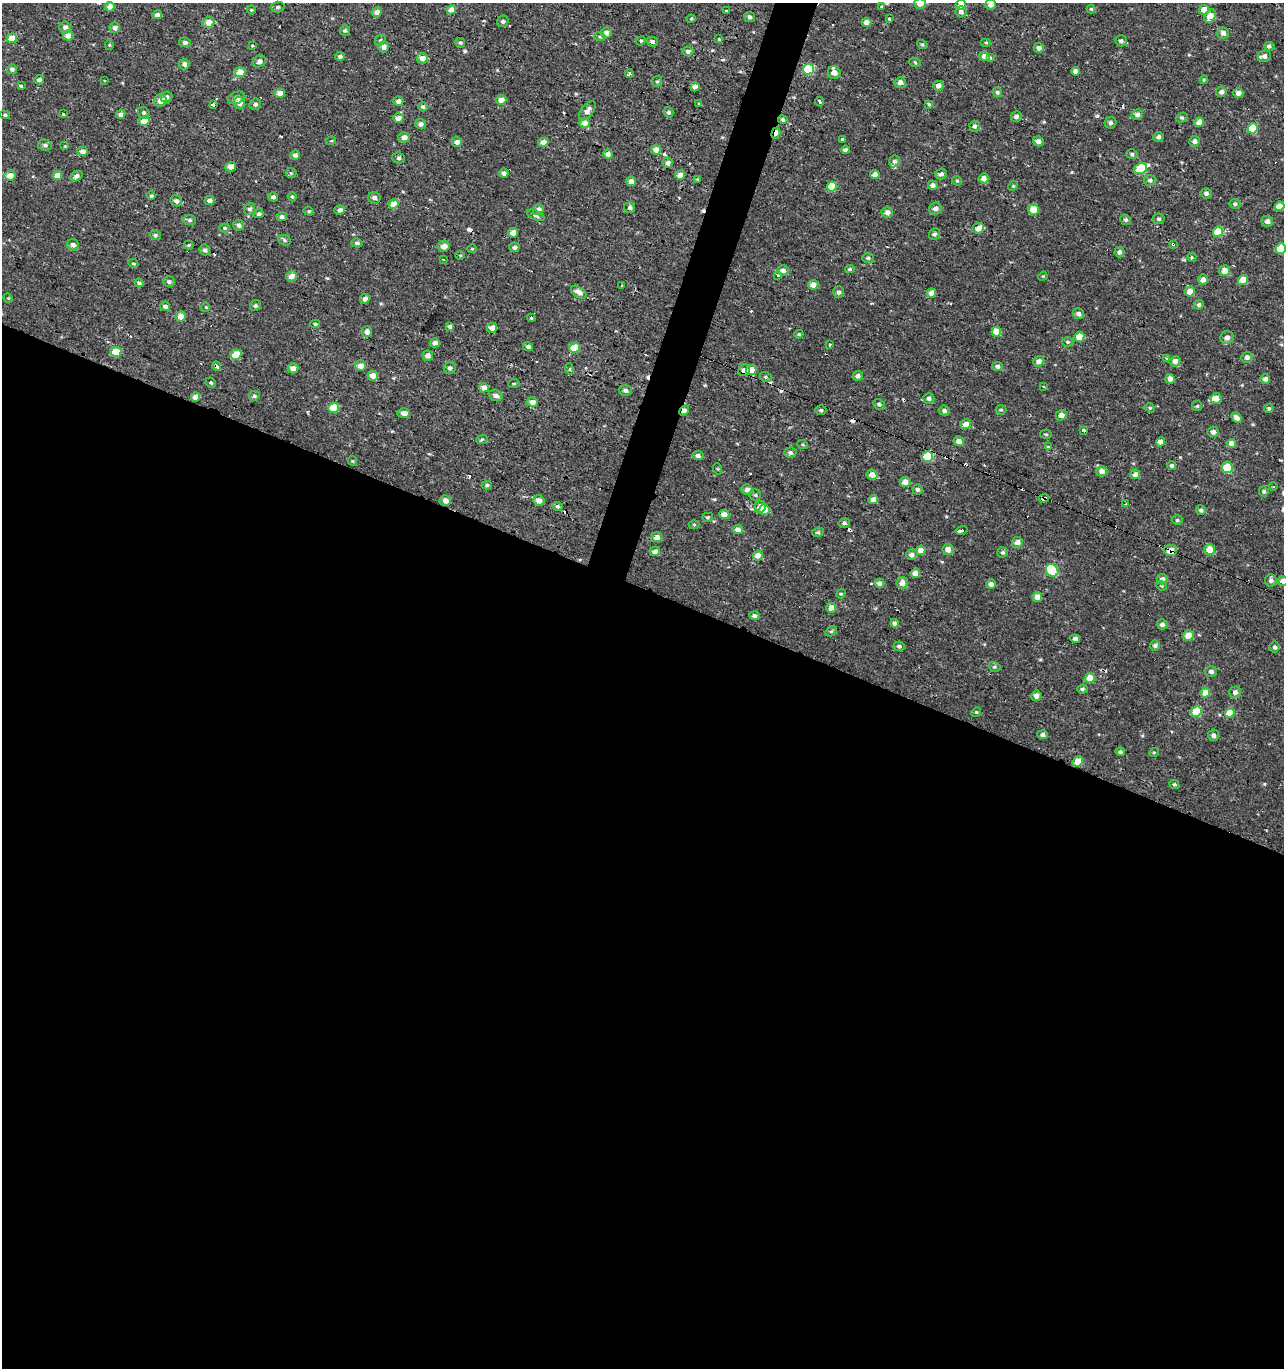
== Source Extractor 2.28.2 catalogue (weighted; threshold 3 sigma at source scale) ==
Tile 14 of 4 x 4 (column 2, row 4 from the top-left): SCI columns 1614-2895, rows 1-1366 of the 5671 x 5497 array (HDU 1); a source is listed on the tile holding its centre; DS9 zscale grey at full resolution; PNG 1286 x 1370 px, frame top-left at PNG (2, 3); each listed source drawn as its Kron ellipse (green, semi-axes under 4 px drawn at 4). Shown black and unused: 59% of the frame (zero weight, under 2 of 3 exposures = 3% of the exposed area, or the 3 px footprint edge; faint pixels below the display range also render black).
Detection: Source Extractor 2.28.2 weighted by HDU 2 'WHT'; one run over the whole footprint, this tile lists its part. Background 6.43e-04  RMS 0.0025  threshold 0.0112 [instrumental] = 3 sigma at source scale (4.5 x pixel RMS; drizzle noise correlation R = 1.50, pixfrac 1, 0.0396/0.0396 arcsec/px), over >= 5 px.
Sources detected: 394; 32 cosmic-ray / hot-pixel residue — neither listed nor drawn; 4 inside a brighter listed object's ellipse — not listed separately; the other 358 listed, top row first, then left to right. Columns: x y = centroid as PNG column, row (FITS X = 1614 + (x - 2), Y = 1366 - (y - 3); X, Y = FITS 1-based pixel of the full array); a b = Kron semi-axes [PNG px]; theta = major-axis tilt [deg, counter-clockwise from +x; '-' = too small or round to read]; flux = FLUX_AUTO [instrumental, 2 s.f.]
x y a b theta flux
920 3 5 5 - 2
961 5 5 5 - 1.7
991 5 5 5 - 1.2
110 7 5 4 - 2
278 7 7 5 3 0.55
882 7 3 3 - 1.6
1091 9 4 4 - 0.32
251 10 4 4 - 0.26
451 10 5 4 - 2.6
1204 10 5 4 - 2.8
727 11 3 3 - 1.8
377 12 5 4 - 1.5
961 12 6 5 - 0.94
157 15 5 4 - 1
1210 16 7 5 58 3.1
750 17 5 5 - 0.63
691 19 4 4 - 0.26
889 19 3 3 - 2.2
503 21 6 5 - 0.58
208 22 6 5 - 2.5
867 22 5 4 - 1.4
65 27 6 5 - 0.99
115 28 5 5 - 1.1
345 30 5 5 - 0.45
606 33 5 5 - 0.92
1223 33 5 5 - 1.1
68 35 5 5 - 2.2
600 37 5 3 - 0.28
12 38 5 4 - 4
719 39 4 4 - 0.22
380 40 6 5 - 0.44
641 41 5 4 - 0.34
652 41 5 5 - 0.7
1121 41 6 5 - 0.68
185 42 6 5 - 0.61
986 42 5 3 - 0.27
460 43 5 5 - 0.37
922 44 5 4 - 0.33
109 45 5 4 - 0.26
252 45 3 3 - 0.84
1269 46 5 4 - 0.56
384 47 5 5 - 1.3
1039 48 5 5 - 0.95
688 51 5 5 - 0.86
340 56 5 4 - 0.66
984 56 5 4 - 1.1
1264 56 7 6 - 0.77
990 57 3 3 - 0.83
422 58 5 5 - 1.9
259 61 7 6 - 0.99
915 62 6 4 -20 0.29
184 64 5 5 - 0.97
12 69 5 5 - 0.7
808 69 5 5 - 11
1075 71 4 4 - 0.96
240 72 5 5 - 3.8
629 73 4 4 - 0.39
834 73 7 6 - 1.6
39 80 5 4 - 0.79
104 80 3 2 - 0.2
1204 80 4 3 - 0.25
657 81 6 5 - 0.42
900 82 5 5 - 1.3
21 86 3 3 - 1.2
938 86 5 5 - 1.2
695 87 5 4 - 1.4
997 92 5 4 - 0.45
1221 92 5 5 - 0.78
280 93 5 4 - 2.1
1238 93 5 4 - 1.4
166 97 6 5 - 0.93
237 98 9 6 17 1
501 100 5 4 - 2.7
160 101 6 5 - 1.8
398 101 5 4 - 1
820 102 4 3 - 0.86
239 103 6 5 - 2.1
255 104 6 5 - 0.61
699 104 3 3 - 0.35
929 104 4 4 - 0.36
213 105 4 3 - 0.61
423 107 5 4 - 0.54
587 111 11 6 51 1.3
669 112 5 4 - 0.56
144 113 6 5 - 0.59
64 114 3 3 - 3.9
121 114 5 4 - 0.98
5 115 5 4 - 0.33
1137 115 6 5 - 0.76
1016 117 5 5 - 0.85
398 118 5 4 - 1.7
1182 118 6 4 18 0.41
783 119 5 4 - 0.64
144 121 5 4 - 3.7
1199 122 5 4 - 1.7
585 123 5 5 - 1.7
1110 123 6 5 - 0.64
421 124 5 5 - 0.89
975 126 5 5 - 0.78
1252 128 5 5 - 8.2
776 133 6 3 71 2.4
404 137 5 5 - 1.6
1158 137 5 5 - 0.75
842 139 3 3 - 1.6
331 141 5 3 - 0.19
1038 141 5 5 - 0.87
1195 141 5 5 - 0.9
457 142 5 5 - 1.3
543 142 5 4 - 1.6
45 145 7 5 -11 0.68
65 146 3 3 - 0.19
656 150 5 5 - 1.7
845 150 4 4 - 0.78
83 151 5 4 - 1.3
608 154 5 4 - 1.2
1132 154 6 4 -17 0.49
295 155 5 4 - 0.89
399 158 6 5 - 0.55
894 161 6 5 - 0.73
668 163 5 5 - 1
231 167 5 4 - 2
1141 169 7 5 31 11
291 173 5 5 - 0.39
504 173 5 4 - 0.73
941 174 6 5 - 0.76
10 175 5 5 - 2.2
57 175 5 4 - 2.6
680 175 5 4 - 2.6
875 175 5 4 - 1.3
76 176 6 4 35 0.88
984 178 5 5 - 1.3
697 179 3 3 - 0.56
1150 180 6 5 - 0.63
631 181 5 4 - 2
957 181 5 4 - 0.34
933 185 5 4 - 0.97
1013 186 5 4 - 0.29
832 187 5 5 - 5.3
1206 194 5 5 - 0.72
151 196 4 4 - 0.49
273 197 5 4 - 0.67
292 197 5 4 - 0.33
374 198 6 6 - 0.94
176 201 6 5 - 0.8
209 201 5 4 - 1.1
394 204 5 4 - 4.5
1235 204 5 4 - 0.47
1280 206 5 4 - 2.4
630 208 5 5 - 0.6
250 209 6 5 - 0.68
935 209 6 6 - 1.1
1034 209 5 5 - 4.4
340 210 5 4 - 0.93
538 210 5 5 - 1.7
309 211 5 4 - 0.33
887 212 6 5 - 1.1
259 214 5 4 - 0.65
536 215 9 4 -25 0.55
282 217 5 4 - 0.68
1159 219 6 5 - 0.48
190 220 6 5 - 0.57
1126 220 5 5 - 0.47
1267 221 6 5 - 0.99
239 225 5 5 - 0.92
224 228 5 4 - 0.29
978 228 6 5 - 1.3
1218 232 5 5 - 6.9
513 233 5 4 - 1.7
934 234 6 5 - 0.55
155 235 6 4 -12 0.42
285 240 6 5 - 0.43
357 243 5 4 - 0.56
1173 244 4 3 - 0.47
73 245 6 5 - 1.1
189 245 5 4 - 0.34
444 246 6 5 - 2
514 247 5 5 - 0.78
1281 248 5 5 - 6.2
472 249 5 4 - 0.25
205 250 5 5 - 0.75
1119 252 5 5 - 0.77
460 255 5 3 - 0.21
1192 257 4 4 - 0.38
868 258 6 5 - 0.51
443 259 3 3 - 0.74
133 263 5 4 - 0.36
850 269 5 4 - 0.38
783 270 5 5 - 0.96
1225 271 5 5 - 2.6
778 275 3 3 - 0.85
291 276 5 5 - 1.8
1043 276 5 3 - 0.21
1203 280 5 5 - 1.1
1243 280 5 4 - 3.6
169 282 6 5 - 0.61
139 283 4 4 - 0.4
813 285 5 5 - 2
622 286 3 3 - 0.71
1190 291 5 5 - 2.3
579 292 8 5 -33 1.9
839 292 6 5 - 0.74
931 293 5 5 - 1.6
8 298 5 4 - 0.24
365 299 5 4 - 1.1
1199 305 5 5 - 0.61
165 306 5 4 - 0.72
255 306 6 5 - 0.5
206 307 4 4 - 0.24
1078 314 5 5 - 0.87
180 316 5 5 - 2.5
531 318 4 4 - 0.23
315 324 5 4 - 0.4
450 326 4 3 - 0.8
492 328 5 5 - 1.9
367 332 5 5 - 1.6
996 332 5 5 - 2.9
799 334 4 4 - 0.36
1079 337 5 5 - 3.5
1227 338 7 6 - 1.3
1068 342 6 4 1 0.38
435 343 5 4 - 1.2
830 345 3 3 - 1.7
528 346 5 4 - 0.66
575 348 5 5 - 5.9
116 352 5 5 - 6.5
236 355 5 5 - 7.3
428 356 5 5 - 1.4
1247 357 5 5 - 0.95
1166 358 3 3 - 0.88
1039 361 6 5 - 1.1
1175 361 5 5 - 1.3
217 366 5 3 - 2.2
361 366 5 5 - 1.8
998 366 5 4 - 0.7
293 368 5 5 - 1.5
450 368 6 5 - 0.64
570 369 5 3 - 0.29
744 370 6 5 - 1.6
751 370 5 5 - 2.6
373 376 5 5 - 2.1
858 376 5 5 - 0.83
766 377 6 5 - 0.49
1170 379 5 4 - 1.6
1265 379 5 4 - 0.89
211 383 5 5 - 0.4
514 384 6 3 7 0.3
1043 387 3 3 - 0.29
484 388 5 4 - 2.1
625 390 6 5 - 0.8
496 395 7 5 -18 1.1
254 396 5 5 - 0.55
195 397 5 4 - 2
929 398 5 5 - 0.77
1216 399 5 5 - 1.9
532 402 5 4 - 1.9
879 404 6 5 - 0.49
1197 406 5 5 - 0.38
334 408 5 5 - 6.4
1150 408 5 4 - 0.29
1269 408 5 4 - 0.37
821 410 5 4 - 0.4
1001 410 5 4 - 0.35
684 411 5 4 - 1.4
944 411 5 5 - 0.69
404 413 6 4 -2 1.6
1061 415 5 5 - 1.3
1237 418 6 4 -46 0.96
966 424 5 5 - 1.9
1084 430 4 3 - 1.4
1213 432 5 5 - 0.89
1046 434 6 3 -9 0.26
482 439 6 3 19 0.27
959 441 5 4 - 1.3
1161 442 4 4 - 1.5
1231 443 5 4 - 1.4
803 445 5 3 - 0.28
1048 447 4 4 - 0.25
790 452 6 5 - 0.68
698 456 5 4 - 0.84
928 457 5 5 - 13
352 461 5 4 - 0.27
1172 465 4 4 - 0.57
1227 467 5 5 - 7.8
718 469 6 3 -71 0.23
1102 471 5 5 - 1.4
1135 474 5 5 - 1.3
872 475 6 5 - 1.6
905 482 5 5 - 1.8
487 485 5 4 - 0.5
1273 486 4 3 - 0.26
747 490 5 5 - 1.4
917 490 5 5 - 0.54
1264 491 5 4 - 0.49
755 495 5 5 - 0.47
1044 498 5 4 - 2.3
445 500 5 5 - 1.5
873 500 5 4 - 1.7
539 501 6 5 - 2
1126 504 4 3 - 0.31
557 506 5 4 - 0.56
760 507 6 5 - 1.9
764 510 5 5 - 3
1201 510 5 5 - 0.56
724 514 5 4 - 1.9
708 517 5 4 - 0.33
1177 520 5 4 - 0.37
844 523 6 4 13 0.58
694 525 5 3 - 0.25
738 529 5 4 - 1.5
961 530 6 3 13 3.5
818 532 6 4 10 0.4
657 537 5 5 - 1.6
1017 542 5 5 - 1.5
948 549 5 5 - 1.6
920 550 5 4 - 2
1170 550 6 5 - 2.8
1210 550 5 5 - 3.9
655 551 5 4 - 1.2
1003 552 5 5 - 0.45
912 555 6 5 - 1.1
758 556 5 5 - 2
1052 570 7 6 - 12
915 573 5 4 - 1.7
1162 579 5 5 - 1.1
1271 580 6 6 - 0.82
1283 581 5 5 - 1.5
879 583 5 5 - 0.83
902 583 6 6 - 1.6
991 584 5 4 - 1
1161 586 6 4 -21 0.34
841 594 5 4 - 0.26
1037 597 5 4 - 1.6
831 608 5 5 - 1.6
754 616 5 4 - 0.7
894 623 4 4 - 0.67
1162 624 5 5 - 0.85
831 631 6 4 29 0.37
1188 635 5 5 - 3.2
1075 639 5 4 - 0.96
1155 645 5 4 - 0.57
899 646 5 5 - 0.64
1275 647 5 5 - 0.63
994 667 6 4 -17 0.39
1211 672 6 5 - 0.82
1090 678 5 5 - 3.7
1082 689 5 4 - 0.49
1235 692 6 5 - 1.1
1205 693 5 5 - 2.6
1036 696 5 5 - 1.3
1196 711 5 5 - 10
976 712 5 4 - 0.31
1230 713 5 4 - 3.1
1043 735 5 4 - 0.66
1213 735 6 5 - 0.9
1120 752 5 4 - 0.5
1154 752 5 3 - 0.21
1078 762 6 4 49 2.9
1174 784 5 4 - 0.45
Overlapping masked pixels (flux is a lower limit): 9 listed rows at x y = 783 119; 776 133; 656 150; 1173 244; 217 366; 744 370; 684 411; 1044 498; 1170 550
Isophote crosses this tile's border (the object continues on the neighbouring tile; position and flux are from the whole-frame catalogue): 5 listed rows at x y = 920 3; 961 5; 991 5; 1281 248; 1283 581